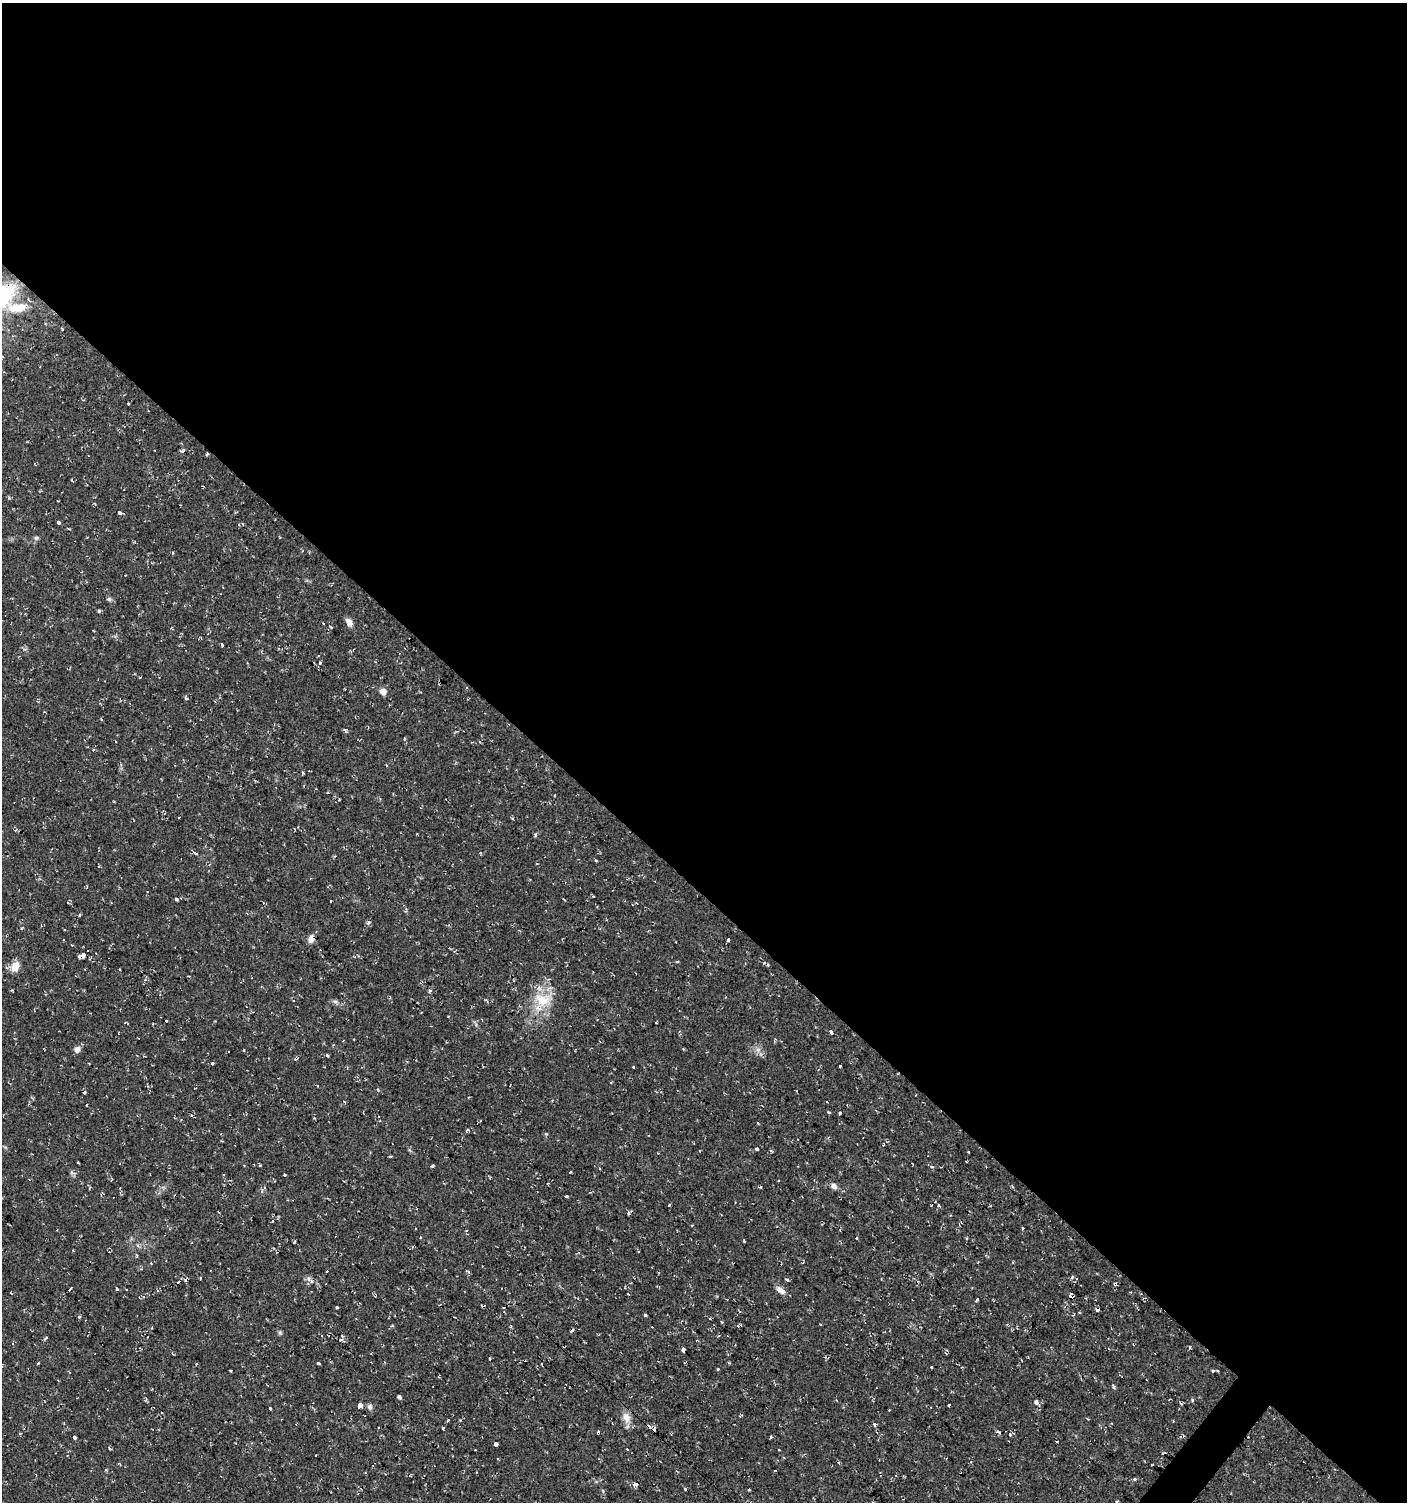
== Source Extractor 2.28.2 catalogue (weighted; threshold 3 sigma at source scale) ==
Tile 3 of 4 x 4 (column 3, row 1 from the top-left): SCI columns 3044-4448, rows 4503-6002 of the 6025 x 6006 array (HDU 1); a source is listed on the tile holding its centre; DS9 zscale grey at full resolution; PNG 1409 x 1504 px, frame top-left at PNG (2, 3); no overlay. Shown black and unused: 60% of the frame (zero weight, under 2 of 3 exposures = <1% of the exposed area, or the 3 px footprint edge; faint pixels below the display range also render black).
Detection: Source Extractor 2.28.2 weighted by HDU 2 'WHT'; one run over the whole footprint, this tile lists its part. Background 0.0323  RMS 0.004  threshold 0.018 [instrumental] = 3 sigma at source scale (4.5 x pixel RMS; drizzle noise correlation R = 1.50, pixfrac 1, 0.0396/0.0396 arcsec/px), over >= 5 px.
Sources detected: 160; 24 cosmic-ray / hot-pixel residue — not listed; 2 inside a brighter listed object's ellipse — not listed separately; the other 134 listed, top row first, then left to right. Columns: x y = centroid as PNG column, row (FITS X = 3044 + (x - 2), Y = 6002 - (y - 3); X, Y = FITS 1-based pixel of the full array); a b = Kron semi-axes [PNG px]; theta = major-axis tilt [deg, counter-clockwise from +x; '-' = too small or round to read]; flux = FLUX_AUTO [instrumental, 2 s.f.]
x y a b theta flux
18 308 26 11 7 8.2
128 403 2 2 - 0.37
207 454 4 3 - 0.64
72 480 4 2 - 0.4
120 513 4 3 - 1.6
59 522 3 3 - 1.8
68 528 4 2 - 0.3
36 538 7 5 21 0.79
109 599 6 5 - 0.74
99 611 4 4 - 0.55
349 622 9 6 -59 2.4
222 645 3 3 - 1.7
320 663 3 3 - 1.7
383 692 6 6 - 3.3
186 699 5 4 - 0.6
345 730 6 3 -37 0.59
93 750 4 3 - 0.61
303 773 3 3 - 0.81
512 818 4 3 - 0.33
16 830 5 4 - 0.64
535 835 4 3 - 0.67
195 853 4 3 - 2.6
596 860 4 3 - 0.47
593 896 3 3 - 0.8
80 915 4 3 - 0.42
368 922 4 4 - 0.92
65 930 3 2 - 0.51
311 939 8 5 76 2.1
728 940 4 3 - 1.6
72 945 3 2 - 0.31
82 955 7 5 23 2.7
764 963 5 3 - 0.56
15 966 12 8 67 4.3
430 990 3 3 - 1
486 1000 4 3 - 0.49
542 1000 22 15 -30 9.6
335 1001 7 4 -2 0.82
166 1021 3 2 - 0.61
656 1022 3 2 - 0.46
831 1032 5 3 - 4.1
77 1049 8 7 - 1.8
244 1050 3 3 - 0.43
758 1050 7 6 - 1.4
327 1055 4 3 - 0.49
295 1059 4 4 - 0.53
212 1063 3 3 - 2.2
840 1066 3 2 - 0.34
633 1067 3 3 - 1.7
317 1086 3 3 - 1.1
84 1092 3 3 - 1.5
344 1102 4 3 - 0.69
840 1113 3 3 - 3.3
546 1134 4 3 - 0.58
757 1149 3 3 - 1.5
968 1151 3 3 - 0.8
658 1153 3 3 - 0.25
391 1156 5 3 - 0.36
78 1162 3 3 - 1.1
260 1165 3 3 - 0.9
432 1166 3 2 - 0.65
932 1167 5 3 - 0.45
569 1173 3 3 - 0.98
223 1174 3 2 - 0.4
284 1175 3 3 - 1.4
834 1186 8 6 -34 1.7
760 1187 4 3 - 0.36
566 1196 3 3 - 1.8
669 1205 3 3 - 1.4
938 1205 3 3 - 2.7
629 1212 7 3 44 0.64
273 1221 4 2 - 0.31
1023 1228 3 3 - 0.35
856 1238 3 3 - 0.61
967 1238 4 3 - 0.45
294 1241 3 3 - 1.5
744 1241 3 2 - 0.52
137 1255 4 3 - 0.63
1072 1277 4 3 - 1.2
200 1278 3 2 - 0.51
787 1280 5 4 - 0.55
311 1281 9 4 -34 1.2
178 1282 4 3 - 1.5
1115 1284 4 3 - 1.3
70 1289 5 3 - 1.7
117 1289 4 3 - 2
158 1290 4 3 - 0.82
781 1290 12 7 -38 2.5
11 1293 3 2 - 0.49
1071 1297 4 3 - 5.4
977 1300 3 3 - 2.4
337 1307 3 3 - 3.1
1097 1310 4 3 - 5.5
1079 1312 4 2 - 0.37
645 1315 3 3 - 1.6
710 1319 3 2 - 0.36
572 1330 3 3 - 2.5
280 1333 6 5 - 0.61
46 1338 5 3 - 0.57
340 1340 5 4 - 0.62
683 1348 5 3 - 0.88
1190 1348 4 3 - 0.47
490 1359 3 3 - 1.1
38 1363 3 3 - 0.81
318 1363 3 3 - 0.51
197 1364 3 3 - 0.75
931 1367 3 3 - 0.89
718 1369 3 2 - 0.76
231 1371 3 3 - 0.58
1212 1371 3 3 - 1.6
438 1376 3 2 - 0.42
1114 1386 5 3 - 0.81
399 1397 3 3 - 13
1192 1400 4 3 - 0.59
1036 1402 5 4 - 2.4
949 1405 3 3 - 2
360 1406 4 4 - 12
370 1407 7 7 - 1.2
270 1408 3 3 - 1.7
889 1410 2 2 - 0.29
741 1415 5 4 - 0.4
626 1417 15 10 -74 3.4
448 1421 4 3 - 1.4
875 1425 3 3 - 2.9
443 1428 3 3 - 1.3
598 1433 4 3 - 0.98
74 1437 3 3 - 4
771 1437 3 3 - 1.3
496 1444 3 3 - 20
110 1449 4 3 - 0.5
1164 1453 5 2 - 0.63
315 1455 3 3 - 0.78
1134 1479 3 3 - 1.6
636 1484 4 3 - 2.9
1117 1501 3 2 - 0.39
Overlapping masked pixels (flux is a lower limit): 4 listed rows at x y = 207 454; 1115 1284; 1071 1297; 598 1433